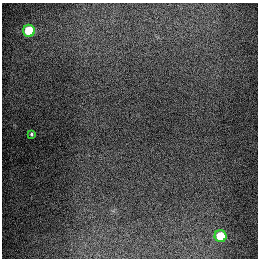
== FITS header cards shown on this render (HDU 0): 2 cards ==
NAXIS1  =                  256
NAXIS2  =                  256

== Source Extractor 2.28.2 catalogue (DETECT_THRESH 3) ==
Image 256 x 256 px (HDU 0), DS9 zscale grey, 1 PNG px = 1 image px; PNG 260 x 260 px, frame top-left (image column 1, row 256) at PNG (2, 3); each listed source drawn as its Kron ellipse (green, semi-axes under 4 px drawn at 4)
Background 1300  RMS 27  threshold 80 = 3 sigma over >= 5 px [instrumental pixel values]
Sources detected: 3; all 3 listed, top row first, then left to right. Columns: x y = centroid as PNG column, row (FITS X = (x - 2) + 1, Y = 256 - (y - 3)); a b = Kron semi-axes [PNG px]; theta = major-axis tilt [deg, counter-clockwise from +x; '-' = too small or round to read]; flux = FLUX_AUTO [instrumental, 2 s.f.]
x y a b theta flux
29 31 6 6 - 93000
32 134 3 3 - 2300
221 236 6 6 - 67000